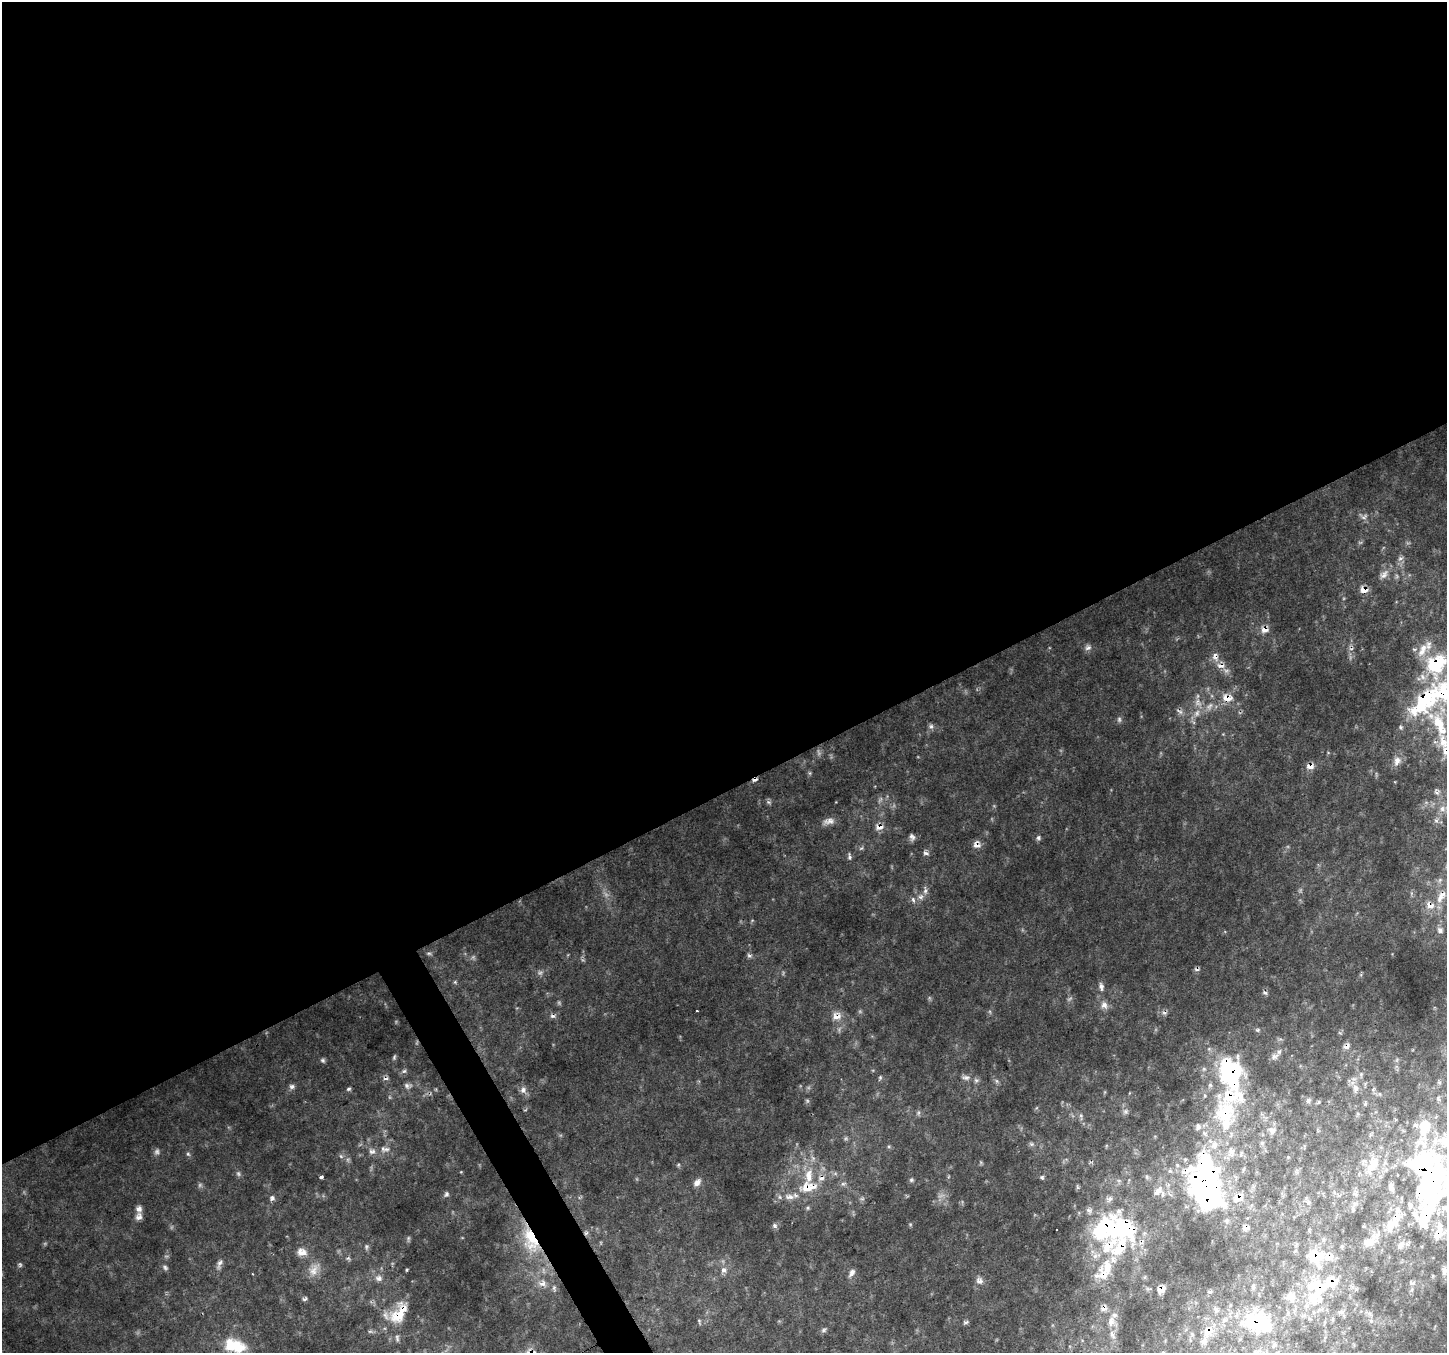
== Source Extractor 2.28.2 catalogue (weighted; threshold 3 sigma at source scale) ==
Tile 2 of 4 x 4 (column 2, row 1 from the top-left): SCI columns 1453-2897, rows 4218-5568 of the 5790 x 5675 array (HDU 1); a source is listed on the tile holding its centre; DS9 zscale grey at full resolution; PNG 1449 x 1355 px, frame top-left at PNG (2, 2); no overlay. Shown black and unused: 60% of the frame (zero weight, under 2 of 3 exposures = <1% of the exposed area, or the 3 px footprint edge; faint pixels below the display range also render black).
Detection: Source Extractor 2.28.2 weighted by HDU 2 'WHT'; one run over the whole footprint, this tile lists its part. Background 0.149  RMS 0.014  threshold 0.0629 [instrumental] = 3 sigma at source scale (4.5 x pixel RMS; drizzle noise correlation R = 1.50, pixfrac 1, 0.0396/0.0396 arcsec/px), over >= 5 px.
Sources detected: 149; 3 too faint to see at this stretch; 11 inside a brighter object's white glare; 9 cosmic-ray / hot-pixel residue — not listed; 32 inside a brighter listed object's ellipse — not listed separately; the other 94 listed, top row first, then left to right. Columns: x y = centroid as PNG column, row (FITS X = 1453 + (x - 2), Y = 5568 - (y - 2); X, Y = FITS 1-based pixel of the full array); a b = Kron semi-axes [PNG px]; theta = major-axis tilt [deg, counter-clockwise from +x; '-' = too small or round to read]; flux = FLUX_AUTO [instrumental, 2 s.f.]
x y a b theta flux
1384 574 13 6 53 6.9
1364 590 9 7 -1 10
1265 630 9 6 7 8.7
1088 648 10 4 21 3.6
1215 656 11 8 -71 7.8
1435 665 26 23 60 78
1221 666 13 7 2 7.9
1227 698 12 7 -14 13
1423 701 77 23 38 150
1439 723 28 12 -58 40
931 726 6 5 - 3
1446 751 14 10 -60 16
1397 761 14 9 68 8.7
1310 766 10 6 -4 7.7
829 821 15 7 13 7.8
879 827 10 7 21 7.5
912 837 9 6 -39 4.1
1038 838 6 5 - 2.7
977 845 9 8 - 7.4
925 853 8 5 -18 3
849 857 6 5 - 2.8
925 891 6 5 - 3.3
1441 897 18 7 60 10
1430 905 12 8 -24 8.2
1440 930 6 5 - 3
749 955 6 4 -1 2.5
1101 987 10 6 -83 4.7
1265 993 6 3 -19 2.1
1104 1005 10 9 - 6.7
837 1016 12 8 5 9.9
1347 1046 9 6 33 5
1274 1057 8 7 - 4.9
323 1060 7 5 -21 2.3
1231 1073 40 24 -71 130
966 1078 11 5 -7 4.7
292 1086 7 6 - 3.7
407 1086 8 6 -59 3.7
1356 1088 10 6 -90 6.1
349 1089 5 4 - 2.3
523 1090 8 6 76 4.5
1308 1101 6 4 89 2.7
1272 1130 11 7 -22 6.3
386 1149 9 5 0 4.4
372 1152 10 5 4 4.4
188 1154 5 4 - 1.8
1205 1162 73 36 44 170
1373 1162 13 11 -25 17
1424 1169 56 47 -60 280
238 1173 6 4 -19 2.1
809 1176 19 9 90 19
321 1177 3 3 - 3.5
1042 1177 6 5 - 2.3
822 1178 9 6 30 6.1
911 1180 6 4 45 2
697 1183 10 7 46 6.6
843 1184 7 4 1 2.5
807 1187 15 8 5 26
446 1194 7 5 24 2.7
790 1197 13 5 5 6.6
272 1198 7 5 84 3.4
1238 1198 10 7 14 14
1089 1210 8 4 -8 3.4
139 1217 10 8 52 5.8
775 1225 7 6 - 2.7
1390 1226 17 10 74 14
1104 1229 40 21 50 110
1438 1234 15 11 53 14
531 1239 35 15 -70 51
1369 1242 13 9 24 12
366 1246 7 4 89 2.3
1120 1248 46 18 59 77
302 1252 12 9 -9 10
1315 1257 17 15 -4 28
220 1262 10 5 41 4.3
165 1267 8 5 -63 2.8
723 1270 7 6 - 4.6
314 1271 13 10 75 12
1444 1271 12 6 89 5.2
852 1272 10 6 55 4.8
379 1278 8 7 - 5.2
979 1281 9 6 -3 5.6
542 1284 10 7 3 6.4
1161 1290 9 6 13 8.5
304 1299 8 4 20 2.3
1312 1299 42 28 -43 63
1104 1308 8 6 33 5.7
397 1316 19 15 12 28
1111 1321 9 7 -89 5.9
966 1322 6 4 18 2.2
1256 1323 31 21 5 80
1208 1331 11 8 15 12
1112 1334 7 4 -47 2.9
1204 1342 10 6 55 4.9
234 1346 28 15 -14 38
Overlapping masked pixels (flux is a lower limit): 31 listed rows (the first 20) at x y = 1364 590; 1265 630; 1215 656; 1435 665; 1221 666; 1227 698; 1423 701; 1446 751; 1310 766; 879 827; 977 845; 1430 905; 837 1016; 1347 1046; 1231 1073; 1205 1162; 1424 1169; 822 1178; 807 1187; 1238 1198
Isophote crosses this tile's border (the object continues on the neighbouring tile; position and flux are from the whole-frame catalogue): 2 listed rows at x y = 1423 701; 1446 751
Unlisted compact peaks at least as high as the median listed source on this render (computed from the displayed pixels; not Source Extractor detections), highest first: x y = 913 900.